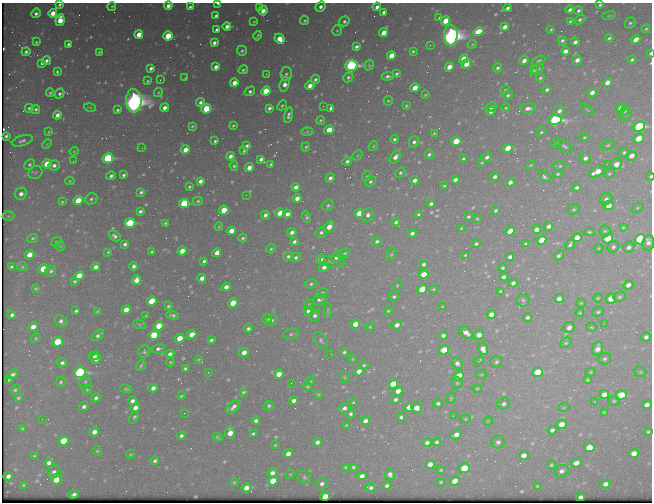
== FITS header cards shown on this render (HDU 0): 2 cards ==
NAXIS1  =                  650 / Width of table row in bytes
NAXIS2  =                  500 / Number of rows in table

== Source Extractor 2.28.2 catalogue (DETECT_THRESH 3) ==
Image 650 x 500 px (HDU 0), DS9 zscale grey, 1 PNG px = 1 image px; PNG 654 x 504 px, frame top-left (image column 1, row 500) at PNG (2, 3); each listed source drawn as its Kron ellipse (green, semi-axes under 4 px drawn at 4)
Background 476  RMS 2.5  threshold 7.45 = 3 sigma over >= 5 px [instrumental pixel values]
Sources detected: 601; of the 601, the 500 brightest by FLUX_AUTO listed and drawn (101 fainter detections omitted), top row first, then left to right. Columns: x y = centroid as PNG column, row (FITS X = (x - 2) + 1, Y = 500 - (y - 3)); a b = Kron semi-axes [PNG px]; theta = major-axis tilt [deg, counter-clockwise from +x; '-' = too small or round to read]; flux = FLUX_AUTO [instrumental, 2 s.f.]
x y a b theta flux
218 3 4 2 - 480
60 5 4 3 - 330
600 5 4 3 - 290
112 6 4 3 - 240
168 6 4 4 - 960
190 7 4 3 - 350
260 7 4 4 - 770
321 7 5 4 - 810
377 7 4 3 - 700
507 8 4 3 - 510
570 10 4 3 - 560
263 11 5 4 - 1100
578 11 4 3 - 350
384 12 4 3 - 610
36 13 5 4 - 570
53 13 4 4 - 2100
216 16 3 3 - 340
609 16 7 3 11 190
439 18 3 2 - 170
580 19 6 4 36 350
60 20 6 4 80 3600
305 20 5 4 - 310
344 21 5 4 - 380
445 21 5 4 - 5000
570 21 4 3 - 220
254 22 3 2 - 170
630 23 6 5 - 350
227 26 4 4 - 950
505 27 4 4 - 1100
646 29 4 3 - 250
217 30 4 3 - 500
551 30 4 2 - 210
337 31 5 4 - 220
479 32 5 4 - 5500
383 33 4 4 - 1900
139 35 4 4 - 2700
451 35 10 7 89 130000
168 36 5 4 - 6400
258 36 5 3 - 270
609 38 4 3 - 320
279 39 5 4 - 2400
636 39 5 4 - 2200
562 41 5 4 - 430
36 42 3 3 - 230
575 42 4 3 - 760
214 43 4 3 - 690
68 44 4 3 - 390
472 44 5 3 - 190
430 45 2 2 - 250
356 47 4 3 - 560
242 51 5 5 - 320
413 51 3 3 - 260
565 51 5 4 - 910
26 52 4 3 - 420
99 52 3 3 - 190
650 53 3 2 - 250
391 56 5 4 - 3200
464 59 5 4 - 4000
524 60 4 4 - 1100
577 60 5 4 - 1200
632 60 4 3 - 340
46 61 4 4 - 610
539 61 7 3 27 320
42 63 4 3 - 390
466 64 5 4 - 3100
351 65 6 5 - 41000
369 65 5 4 - 250
216 67 4 4 - 920
449 67 5 4 - 2100
151 68 4 3 - 570
498 68 5 4 - 390
538 69 6 4 35 410
243 70 5 4 - 350
534 70 5 4 - 290
57 72 4 3 - 300
266 74 3 2 - 420
286 74 7 5 86 430
396 74 4 3 - 310
388 76 6 3 6 470
348 77 5 4 - 350
185 78 3 2 - 230
540 78 4 4 - 290
315 79 4 4 - 380
160 80 3 2 - 190
148 81 3 3 - 230
234 83 4 4 - 1600
608 83 5 4 - 2300
285 84 7 4 74 1200
310 86 5 4 - 1600
415 88 5 4 - 2200
505 90 5 4 - 320
547 90 4 3 - 430
250 91 5 4 - 490
266 91 5 4 - 6800
158 92 5 4 - 180
50 93 4 3 - 250
592 93 5 4 - 1100
59 94 5 4 - 370
425 95 4 3 - 200
508 95 5 4 - 340
134 101 11 8 -89 150000
388 101 5 4 - 230
200 102 4 4 - 580
282 105 5 4 - 280
323 106 3 2 - 240
406 106 3 3 - 220
90 107 6 2 -12 170
491 107 6 4 27 690
29 108 4 4 - 360
164 108 4 4 - 970
269 108 4 3 - 510
331 108 4 4 - 660
506 108 4 4 - 210
528 108 8 5 6 930
621 108 5 4 - 1400
36 109 4 4 - 330
206 109 5 5 - 7100
118 110 4 3 - 320
587 110 8 3 -40 190
491 111 5 4 - 650
559 111 6 5 - 700
625 111 5 3 - 280
57 115 4 4 - 900
288 115 8 4 77 550
625 115 7 5 64 350
321 120 4 3 - 220
555 120 6 5 - 39000
192 126 3 3 - 200
233 126 3 3 - 220
639 126 6 4 24 25000
329 130 5 4 - 3300
49 132 4 3 - 190
307 132 6 4 2 220
541 132 5 4 - 290
434 133 3 3 - 190
6 136 4 3 - 370
584 137 5 4 - 210
639 138 5 4 - 3800
394 139 4 4 - 350
22 141 10 5 17 570
215 141 4 3 - 320
456 141 5 4 - 5000
414 142 5 5 - 550
555 143 5 3 - 200
47 144 5 3 - 170
608 145 7 5 20 330
247 146 4 3 - 390
373 146 5 4 - 230
565 146 9 5 -31 460
306 147 4 2 - 270
142 148 2 2 - 930
508 148 5 4 - 3900
185 150 4 4 - 2400
74 151 4 4 - 190
244 151 3 3 - 200
624 153 5 4 - 360
357 155 5 3 - 190
429 155 4 4 - 370
230 156 4 3 - 740
632 156 5 5 - 1500
395 157 7 4 53 980
486 157 6 3 37 600
108 158 5 5 - 19000
585 158 6 5 - 810
261 159 4 4 - 570
464 159 4 3 - 300
73 161 3 2 - 230
347 161 5 4 - 510
482 162 3 2 - 190
30 164 6 4 44 370
47 164 5 4 - 4000
271 164 3 3 - 260
607 164 3 2 - 380
616 164 6 5 - 1800
54 165 5 5 - 670
531 165 5 4 - 210
234 166 5 4 - 290
560 166 6 5 - 380
249 168 4 4 - 1300
35 172 7 6 - 380
597 172 9 4 27 2600
400 173 5 4 - 350
558 174 5 4 - 270
609 174 5 5 - 280
124 175 4 3 - 360
111 176 5 4 - 500
367 176 5 4 - 200
650 176 4 3 - 230
495 177 4 3 - 570
544 177 7 4 -32 420
330 178 4 4 - 680
415 180 4 4 - 850
455 180 4 3 - 650
70 181 4 4 - 200
200 181 4 4 - 870
370 182 6 4 43 380
510 182 4 4 - 810
444 186 3 3 - 260
189 187 3 3 - 270
296 187 4 4 - 850
577 187 4 3 - 450
141 192 4 3 - 330
21 194 6 5 - 940
246 195 2 2 - 180
297 198 4 4 - 1100
91 199 6 5 - 400
606 199 6 5 - 570
78 200 5 4 - 4300
198 201 5 4 - 290
62 202 4 4 - 240
184 204 5 4 - 13000
431 204 4 3 - 510
328 206 6 5 - 350
609 206 5 4 - 1700
638 208 6 4 22 230
574 209 6 5 - 290
224 210 5 4 - 4500
496 210 4 3 - 290
140 211 4 3 - 420
279 213 5 4 - 1900
359 213 5 4 - 3300
287 214 4 4 - 1100
419 214 3 3 - 270
265 215 4 4 - 620
368 215 7 5 68 690
8 216 6 5 - 200
307 217 5 4 - 330
468 217 3 3 - 270
477 219 3 3 - 170
396 222 4 4 - 380
130 223 5 4 - 14000
165 223 3 3 - 230
549 226 4 4 - 870
219 227 4 3 - 190
329 227 6 4 60 2200
623 227 3 3 - 570
462 228 3 2 - 190
537 229 4 4 - 1000
231 231 5 4 - 2200
510 231 5 4 - 1700
605 231 5 5 - 310
292 232 4 4 - 730
321 232 6 5 - 420
589 232 5 4 - 270
412 233 4 3 - 550
114 236 6 4 -38 550
33 238 5 4 - 300
243 238 4 4 - 300
577 238 5 4 - 1900
608 238 5 4 - 5800
640 239 5 5 - 23000
541 240 5 4 - 3600
377 241 5 4 - 430
57 242 6 5 - 340
294 242 4 4 - 510
648 243 8 6 80 740
125 244 4 3 - 450
476 244 4 3 - 300
526 244 4 3 - 290
570 244 6 3 56 440
60 246 4 4 - 200
613 247 6 5 - 440
629 247 6 5 - 610
599 248 4 3 - 170
271 249 5 4 - 260
182 251 5 4 - 2100
108 252 3 3 - 200
152 252 4 3 - 320
217 253 5 4 - 1500
345 253 5 4 - 250
391 254 6 5 - 280
29 255 5 4 - 2400
465 255 3 2 - 190
559 255 5 3 - 410
288 256 5 4 - 420
296 257 5 4 - 420
336 257 6 5 - 930
510 257 4 4 - 770
320 259 5 4 - 1700
204 261 4 3 - 410
332 262 13 6 -7 580
424 264 4 3 - 430
134 266 4 4 - 590
12 267 4 3 - 430
22 267 5 4 - 230
95 267 4 4 - 950
324 267 5 4 - 870
503 268 3 3 - 270
43 269 5 4 - 4800
51 271 5 5 - 380
424 274 5 4 - 2700
79 276 5 4 - 3300
504 277 4 3 - 590
202 278 4 4 - 1200
136 280 5 4 - 1400
75 281 3 3 - 260
513 283 4 4 - 740
311 284 6 4 20 360
397 285 5 4 - 240
628 285 5 4 - 1000
226 287 4 4 - 1000
36 288 4 3 - 200
422 289 5 4 - 5900
433 289 5 4 - 220
501 291 3 3 - 230
322 293 6 4 43 350
394 297 5 4 - 330
619 297 6 5 - 320
598 298 5 4 - 210
319 299 6 5 - 620
559 299 5 4 - 950
611 299 5 4 - 2500
523 300 6 6 - 350
152 301 5 4 - 5600
233 303 5 4 - 3600
581 303 4 4 - 190
309 305 5 4 - 230
168 306 4 3 - 230
443 307 4 3 - 180
126 310 5 4 - 2300
328 310 7 4 88 260
76 311 4 3 - 370
98 311 4 3 - 230
309 311 5 4 - 1300
388 311 4 4 - 220
598 312 6 4 20 330
580 313 4 4 - 210
491 314 4 4 - 1300
12 315 4 3 - 440
172 315 6 3 -4 430
146 316 3 2 - 190
315 316 6 5 - 550
528 317 4 4 - 430
267 319 5 4 - 610
272 320 6 5 - 330
61 321 7 5 -37 600
355 324 5 4 - 2100
604 324 2 2 - 470
140 325 7 3 -19 200
397 325 5 4 - 910
159 326 5 4 - 4000
33 327 5 4 - 1600
370 327 4 3 - 180
569 327 6 5 - 990
591 327 5 4 - 200
248 328 4 3 - 420
466 333 8 5 -34 1000
192 334 5 4 - 2800
291 334 8 5 11 420
98 335 7 4 39 480
154 335 5 4 - 6100
443 335 4 4 - 510
479 335 5 5 - 1200
646 337 5 4 - 630
36 338 5 3 - 190
180 338 5 4 - 3300
211 340 4 3 - 340
321 340 9 6 -59 420
58 342 5 4 - 6300
566 343 6 4 39 280
158 349 7 4 13 480
483 349 6 5 - 1200
597 349 7 5 70 1300
444 350 5 4 - 3800
144 352 6 6 - 330
244 352 5 4 - 1200
344 352 4 3 - 320
170 354 4 4 - 700
331 354 2 2 - 360
94 356 5 3 - 730
96 359 5 4 - 810
198 359 4 3 - 170
353 359 4 4 - 180
605 359 6 5 - 370
479 361 5 2 - 510
170 362 4 3 - 180
496 362 6 5 - 370
62 363 5 5 - 510
457 363 6 5 - 630
141 365 6 3 57 450
364 365 4 3 - 250
185 369 4 3 - 340
359 371 5 4 - 1400
208 372 3 2 - 200
538 372 5 4 - 6000
591 372 5 4 - 220
640 372 6 5 - 250
80 373 6 5 - 32000
13 374 5 3 - 460
279 374 5 4 - 1900
481 374 5 3 - 190
459 376 5 4 - 4100
344 377 6 4 -88 180
9 380 3 2 - 190
588 380 4 3 - 230
310 381 4 3 - 190
61 382 5 4 - 300
85 382 7 5 73 380
291 383 2 2 - 190
457 383 5 5 - 280
393 384 5 4 - 3800
308 386 4 4 - 270
153 388 4 4 - 890
87 389 5 4 - 240
126 389 6 4 -9 310
477 389 4 3 - 180
15 390 5 4 - 290
398 391 5 4 - 1500
243 392 4 3 - 270
318 394 3 2 - 170
604 394 5 4 - 1200
621 395 5 5 - 9200
181 396 4 3 - 220
18 398 3 3 - 220
96 398 5 4 - 470
451 398 6 4 72 210
396 399 5 4 - 390
132 401 4 4 - 810
294 401 4 4 - 830
614 401 6 5 - 250
353 402 3 3 - 210
595 402 4 3 - 180
438 403 4 4 - 360
504 404 6 5 - 500
647 405 5 4 - 850
269 406 5 4 - 340
84 407 5 4 - 550
233 407 8 4 45 770
409 407 5 4 - 2000
564 407 5 3 - 180
135 408 5 4 - 1500
344 408 6 4 23 680
417 408 6 5 - 1700
604 412 3 3 - 180
184 413 2 2 - 170
351 414 5 4 - 430
453 416 3 3 - 180
401 417 4 4 - 460
134 418 6 3 57 500
42 419 2 2 - 260
465 419 5 4 - 200
256 421 4 4 - 550
365 421 4 4 - 890
488 421 5 4 - 170
561 424 5 4 - 1900
346 425 4 2 - 190
22 429 3 3 - 200
552 430 4 4 - 570
94 432 5 4 - 1100
648 432 4 3 - 280
230 433 6 5 - 2000
253 434 4 3 - 350
456 435 6 4 27 1100
181 436 4 4 - 470
218 437 5 3 - 270
63 441 5 4 - 4800
317 442 4 4 - 630
437 442 4 3 - 390
498 442 7 6 - 570
427 443 5 4 - 570
275 445 3 3 - 190
589 447 5 4 - 3600
97 451 5 5 - 240
634 453 5 4 - 1300
130 454 4 3 - 180
288 454 5 4 - 1100
524 455 5 4 - 1100
35 456 4 3 - 280
155 461 4 3 - 410
49 463 4 4 - 690
576 463 5 4 - 1200
430 464 5 4 - 1200
551 465 4 3 - 260
346 467 4 3 - 240
353 467 4 3 - 290
464 468 5 4 - 5400
441 470 3 3 - 190
561 471 7 6 - 660
54 472 6 6 - 530
272 473 5 4 - 830
290 474 5 4 - 180
390 474 5 5 - 610
8 476 4 4 - 710
362 476 5 4 - 990
304 477 7 6 - 430
56 479 6 5 - 2600
273 481 5 4 - 2800
455 481 5 4 - 1400
234 482 3 2 - 180
441 482 3 3 - 200
322 484 6 5 - 540
606 484 5 4 - 900
24 485 3 3 - 240
387 486 4 4 - 470
537 486 3 3 - 190
246 488 5 4 - 1300
371 488 5 4 - 450
74 494 5 4 - 520
325 496 5 4 - 2400
581 497 4 3 - 580
At the frame edge (FLAGS 8, measured only in part): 6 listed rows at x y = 218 3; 60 5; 600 5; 168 6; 650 53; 650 176
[101 fainter detections neither listed nor drawn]